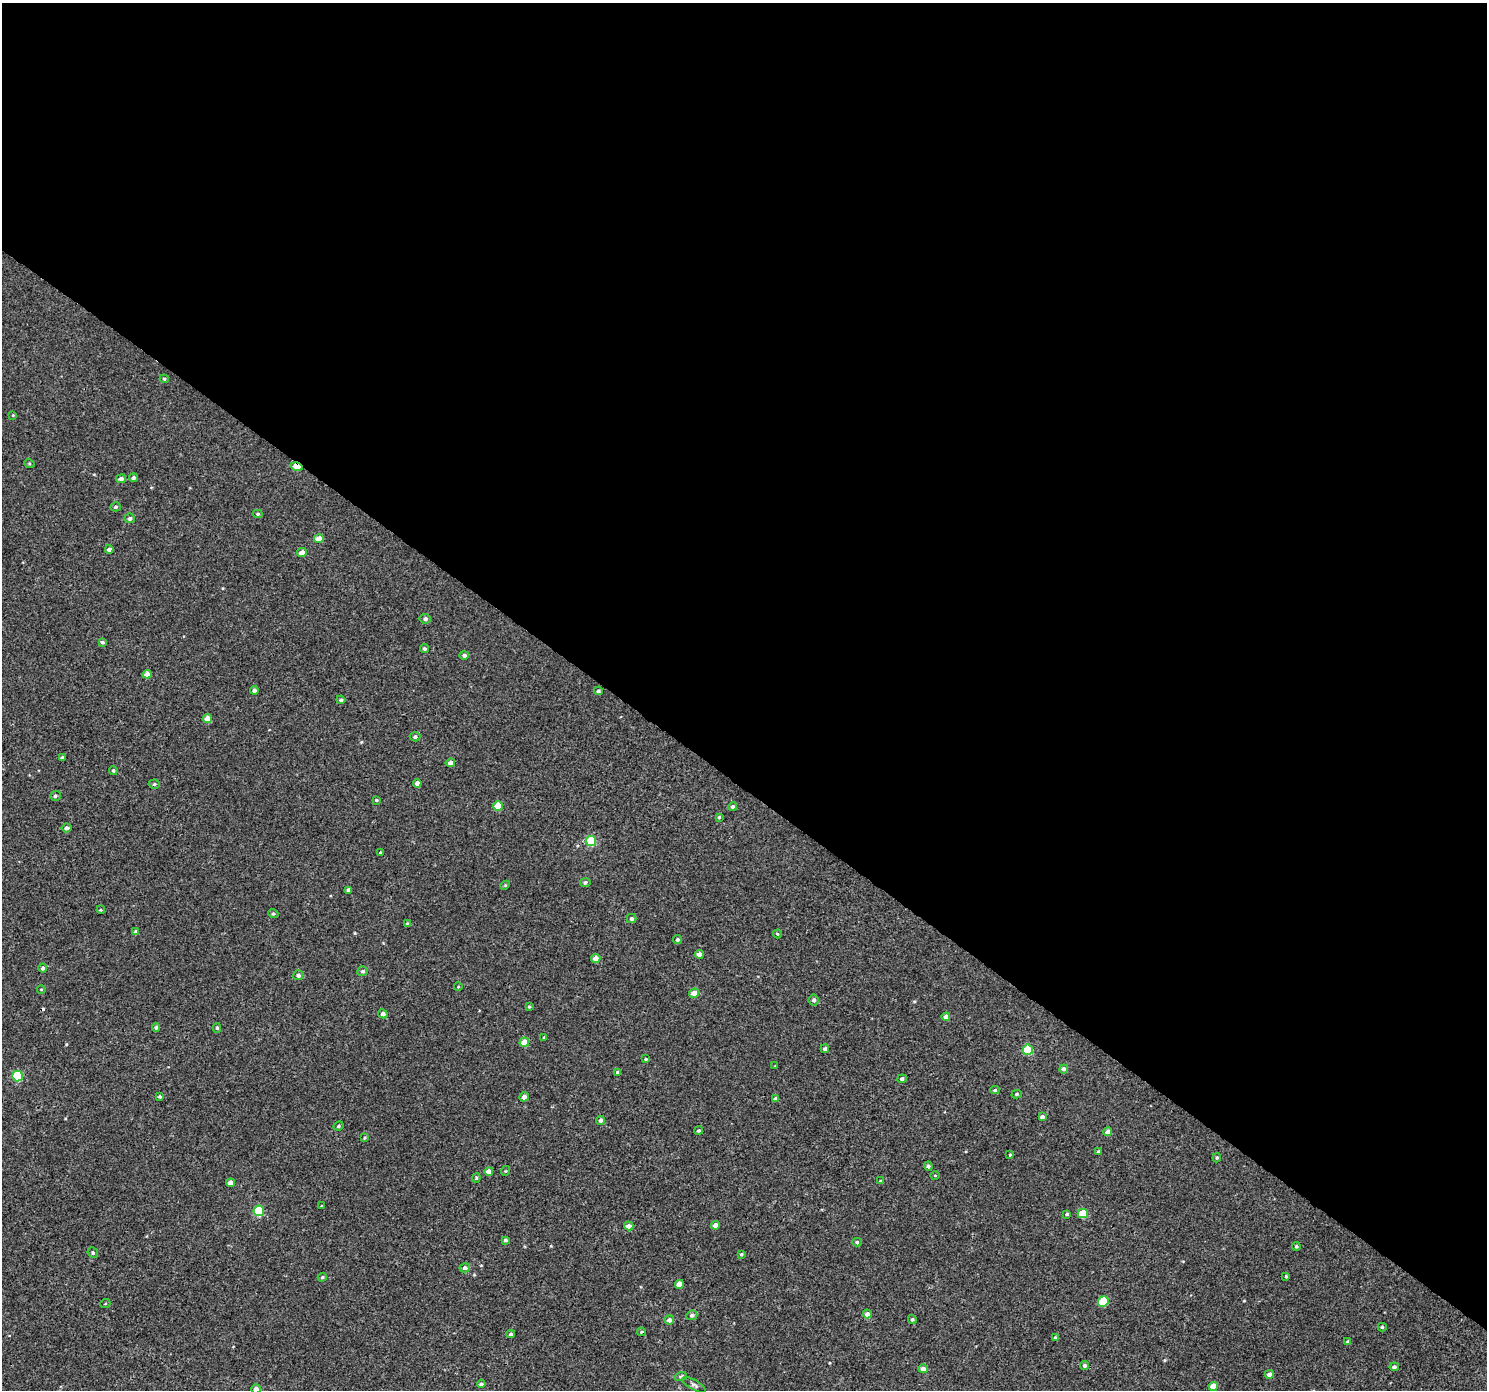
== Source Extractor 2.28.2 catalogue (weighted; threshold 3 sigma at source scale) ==
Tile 3 of 4 x 4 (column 3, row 1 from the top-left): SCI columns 3011-4495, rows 4389-5776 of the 6026 x 6065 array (HDU 1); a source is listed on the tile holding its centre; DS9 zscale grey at full resolution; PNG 1489 x 1392 px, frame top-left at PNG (2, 3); each listed source drawn as its Kron ellipse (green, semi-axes under 4 px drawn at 4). Shown black and unused: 57% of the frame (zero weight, under 3 of 4 exposures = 5% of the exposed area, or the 3 px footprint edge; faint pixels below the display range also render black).
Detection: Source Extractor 2.28.2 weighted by HDU 2 'WHT'; one run over the whole footprint, this tile lists its part. Background 0.00277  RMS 0.0022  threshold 0.00975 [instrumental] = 3 sigma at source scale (4.5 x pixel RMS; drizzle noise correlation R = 1.50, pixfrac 1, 0.0396/0.0396 arcsec/px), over >= 5 px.
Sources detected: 126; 1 cosmic-ray / hot-pixel residue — neither listed nor drawn; the other 125 listed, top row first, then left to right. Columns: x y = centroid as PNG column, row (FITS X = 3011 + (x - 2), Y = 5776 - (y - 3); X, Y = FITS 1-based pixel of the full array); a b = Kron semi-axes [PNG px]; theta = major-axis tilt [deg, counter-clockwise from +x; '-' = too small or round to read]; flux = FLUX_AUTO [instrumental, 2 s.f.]
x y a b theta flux
164 379 4 4 - 0.25
13 415 4 3 - 0.17
29 463 5 3 - 0.21
297 467 6 3 -14 4.4
133 478 4 4 - 0.42
121 479 5 4 - 0.67
116 507 5 4 - 0.37
258 514 5 4 - 0.32
130 518 5 5 - 0.68
319 539 5 4 - 2.3
109 549 4 3 - 0.59
302 552 5 4 - 1.2
425 619 5 5 - 0.55
102 642 4 4 - 0.42
425 649 4 4 - 0.37
464 655 5 4 - 0.63
147 674 4 4 - 1.5
254 690 4 4 - 0.62
598 691 4 4 - 0.43
341 700 4 4 - 0.41
207 719 5 4 - 2
415 737 5 4 - 0.43
63 757 3 3 - 0.46
450 763 5 4 - 1
113 770 4 3 - 0.3
417 783 4 4 - 0.94
154 784 5 4 - 0.36
55 796 5 5 - 0.39
376 800 4 4 - 0.23
498 806 5 4 - 3.8
733 807 4 4 - 0.55
719 817 4 4 - 0.3
67 828 5 4 - 0.67
591 841 5 5 - 8.8
381 852 3 3 - 0.21
585 882 5 4 - 0.44
505 885 4 4 - 0.21
348 890 4 4 - 0.58
101 910 4 3 - 0.2
273 914 5 4 - 0.29
632 918 5 4 - 0.47
407 923 3 3 - 0.16
136 931 4 4 - 0.39
777 934 4 4 - 0.2
677 940 4 4 - 0.43
699 954 4 4 - 1.1
596 958 5 4 - 1.5
43 968 4 4 - 0.57
363 971 5 5 - 0.43
298 975 5 4 - 0.6
458 987 4 3 - 0.15
41 989 4 3 - 0.17
694 993 5 4 - 1.9
814 1000 5 5 - 0.6
529 1007 3 3 - 0.22
383 1014 4 4 - 0.81
946 1017 4 4 - 1
156 1027 4 3 - 0.39
217 1028 5 4 - 0.25
544 1037 3 3 - 0.18
524 1042 5 4 - 2.5
825 1049 4 4 - 0.46
1028 1050 5 5 - 7.5
646 1059 4 3 - 0.23
775 1066 3 3 - 0.14
1064 1069 4 4 - 0.7
618 1072 4 4 - 0.4
18 1076 5 5 - 9.4
902 1079 5 4 - 0.51
995 1090 4 4 - 0.28
1017 1094 5 4 - 0.32
160 1096 4 4 - 0.32
524 1097 5 4 - 0.79
776 1099 4 4 - 0.96
1042 1117 4 4 - 0.65
600 1120 4 4 - 0.58
338 1126 5 3 - 0.31
698 1130 4 4 - 0.32
1108 1132 4 4 - 1.7
364 1138 4 3 - 0.21
1098 1152 4 4 - 0.47
1010 1155 3 3 - 0.2
1217 1158 4 4 - 0.25
928 1166 4 4 - 0.42
489 1171 4 4 - 1.3
505 1171 5 3 - 0.18
935 1175 4 3 - 0.16
476 1178 4 4 - 0.27
881 1181 4 4 - 0.3
231 1183 4 4 - 1.2
322 1206 3 3 - 0.17
259 1211 5 5 - 10
1083 1213 5 4 - 5.1
1067 1214 4 4 - 0.3
715 1225 4 4 - 1.2
629 1226 4 4 - 1.2
505 1240 4 3 - 0.43
857 1242 5 4 - 0.32
1296 1246 4 4 - 0.32
93 1253 5 5 - 0.41
741 1254 4 3 - 0.25
465 1268 5 4 - 0.66
1286 1276 3 3 - 0.24
322 1277 5 4 - 0.27
679 1284 4 4 - 2.1
1103 1302 5 5 - 6.8
105 1304 5 3 - 0.19
867 1314 4 4 - 0.94
692 1315 5 4 - 0.51
912 1319 4 4 - 0.37
669 1320 5 4 - 0.96
1382 1327 4 4 - 0.33
642 1332 4 3 - 0.29
511 1334 4 4 - 0.4
1055 1337 3 3 - 0.19
1348 1341 3 3 - 0.33
1084 1365 4 4 - 0.44
1394 1367 4 4 - 0.55
923 1369 4 4 - 1.2
1269 1374 4 4 - 0.75
681 1376 6 4 19 0.26
481 1384 4 4 - 0.48
694 1385 13 5 -30 0.55
1213 1386 4 4 - 2.6
256 1389 4 4 - 1.1
Overlapping masked pixels (flux is a lower limit): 1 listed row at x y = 297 467
Isophote crosses this tile's border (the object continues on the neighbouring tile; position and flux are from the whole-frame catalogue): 1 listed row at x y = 256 1389